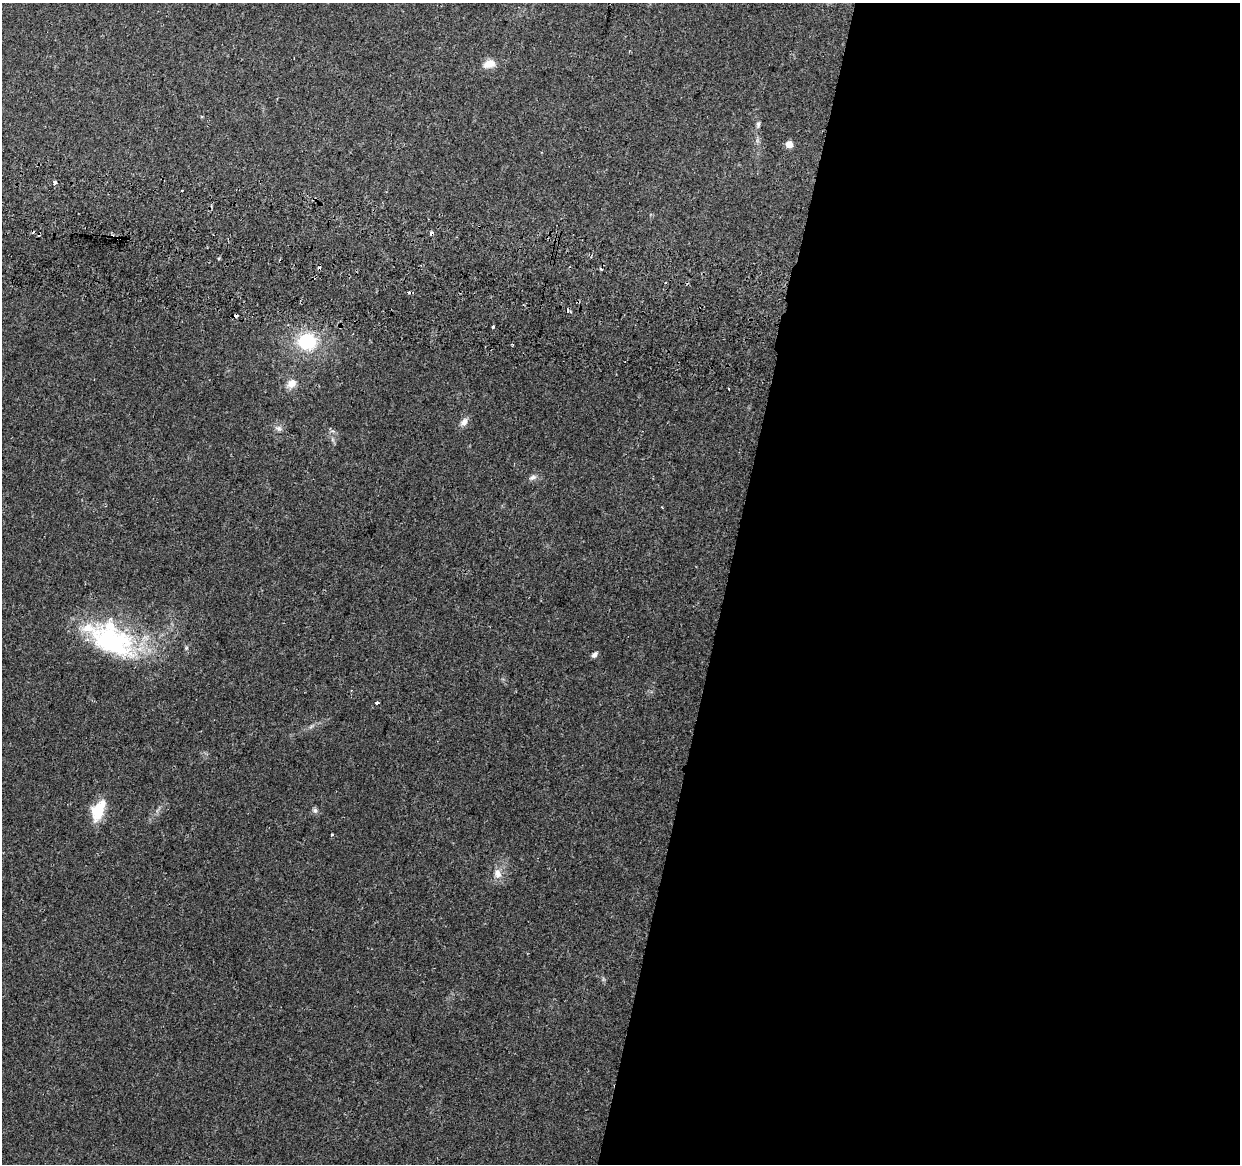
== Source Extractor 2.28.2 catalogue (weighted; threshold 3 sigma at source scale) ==
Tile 12 of 4 x 4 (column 4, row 3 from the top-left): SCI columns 3731-4968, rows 1493-2654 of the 4979 x 5250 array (HDU 1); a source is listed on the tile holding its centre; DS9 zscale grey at full resolution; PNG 1242 x 1166 px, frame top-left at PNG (2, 3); no overlay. Shown black and unused: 42% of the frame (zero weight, under 2 of 3 exposures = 3% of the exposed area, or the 3 px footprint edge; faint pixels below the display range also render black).
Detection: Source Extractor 2.28.2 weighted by HDU 2 'WHT'; one run over the whole footprint, this tile lists its part. Background 0.0364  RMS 0.0037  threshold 0.0166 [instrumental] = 3 sigma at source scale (4.5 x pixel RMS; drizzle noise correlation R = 1.50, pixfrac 1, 0.0396/0.0396 arcsec/px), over >= 5 px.
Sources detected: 31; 7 cosmic-ray / hot-pixel residue — not listed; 2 inside a brighter listed object's ellipse — not listed separately; the other 22 listed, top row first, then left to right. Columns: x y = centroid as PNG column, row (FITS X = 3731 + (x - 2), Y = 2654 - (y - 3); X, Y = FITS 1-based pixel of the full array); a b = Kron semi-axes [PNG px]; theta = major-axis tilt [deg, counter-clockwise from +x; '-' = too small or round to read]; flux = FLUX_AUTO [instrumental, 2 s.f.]
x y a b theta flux
489 64 15 9 18 3.6
758 124 9 5 83 0.86
789 144 5 5 - 4.7
55 182 3 3 - 11
431 233 4 3 - 1.8
601 269 3 3 - 2.2
666 282 2 2 - 0.4
568 311 7 3 -85 0.97
493 327 4 2 - 0.64
307 341 21 19 7 18
292 383 13 10 43 3
464 422 10 7 59 2
278 428 9 7 -24 1.3
532 477 10 6 24 1.2
662 508 3 2 - 0.31
112 641 64 35 -27 52
594 655 7 5 49 1.2
377 703 3 3 - 2.6
98 810 26 13 66 9.7
315 810 7 5 -68 0.89
332 835 3 3 - 0.43
497 874 15 10 -75 3.2
Overlapping masked pixels (flux is a lower limit): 1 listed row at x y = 112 641